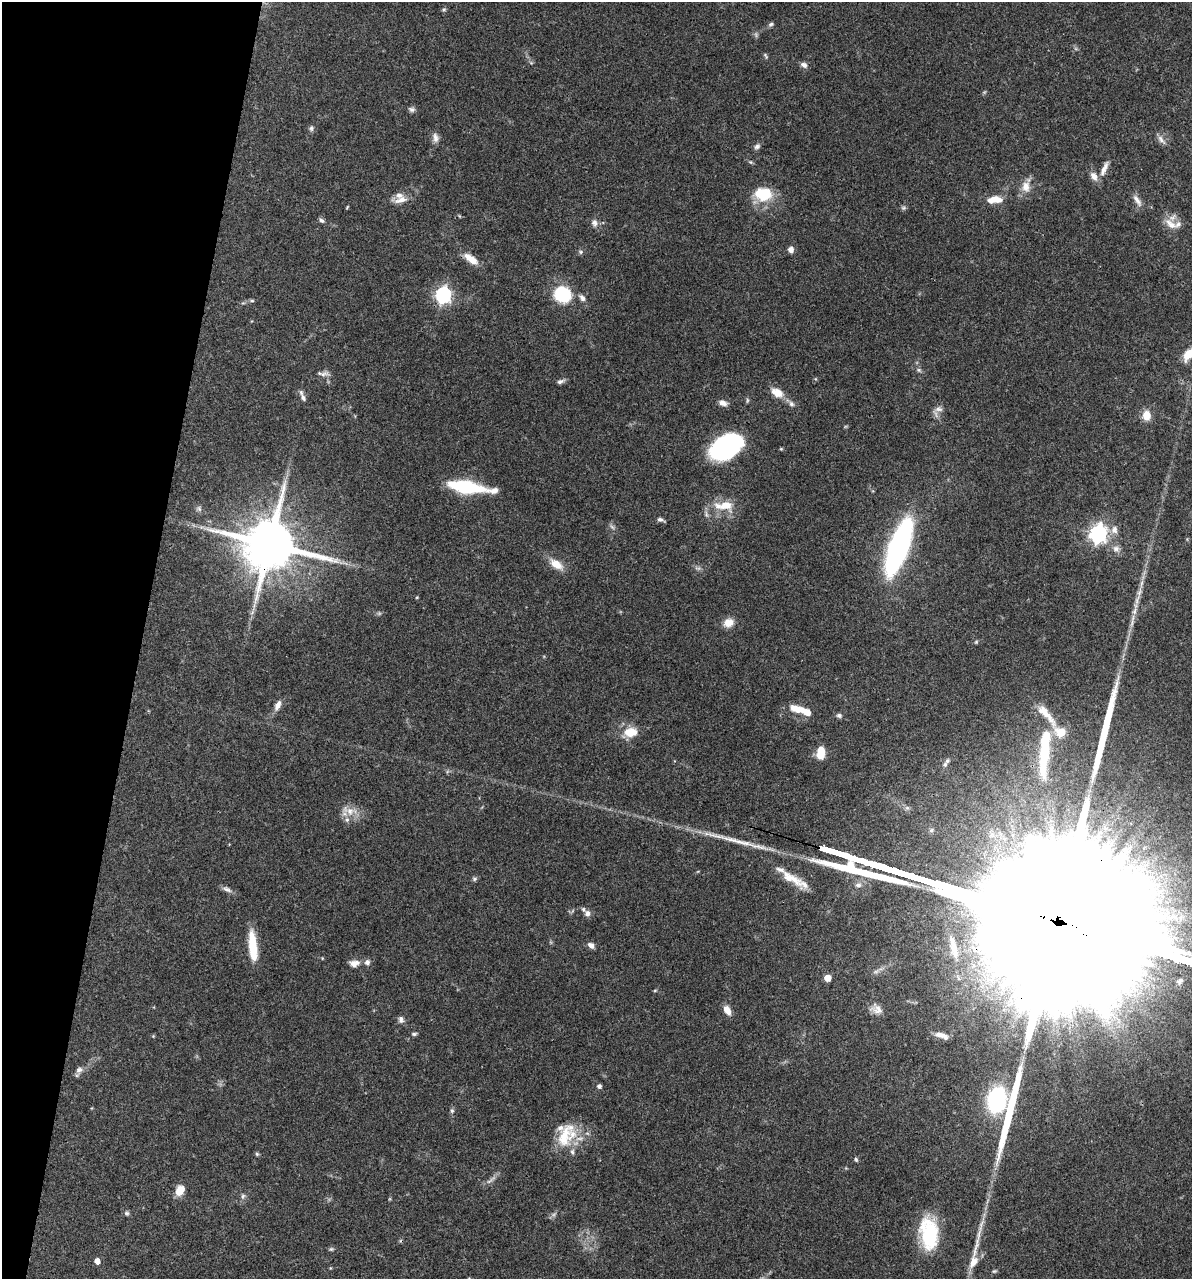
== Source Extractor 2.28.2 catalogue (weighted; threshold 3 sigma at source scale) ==
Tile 9 of 4 x 4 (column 1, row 3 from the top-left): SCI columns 248-1437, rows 1280-2556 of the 5129 x 5114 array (HDU 1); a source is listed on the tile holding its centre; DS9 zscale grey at full resolution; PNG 1194 x 1281 px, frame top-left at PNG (2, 2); no overlay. Shown black and unused: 12% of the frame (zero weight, under 3 of 4 exposures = <1% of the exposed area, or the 3 px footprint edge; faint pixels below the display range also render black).
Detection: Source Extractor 2.28.2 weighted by HDU 2 'WHT'; one run over the whole footprint, this tile lists its part. Background 0.0744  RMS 0.0033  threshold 0.0147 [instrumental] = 3 sigma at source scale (4.5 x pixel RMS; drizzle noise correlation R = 1.50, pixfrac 1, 0.05/0.05 arcsec/px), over >= 5 px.
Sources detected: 127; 9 too faint to see at this stretch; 4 long thin detections or spike segments (spike, bleed or trail) — not listed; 14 inside a brighter listed object's ellipse — not listed separately; the other 100 listed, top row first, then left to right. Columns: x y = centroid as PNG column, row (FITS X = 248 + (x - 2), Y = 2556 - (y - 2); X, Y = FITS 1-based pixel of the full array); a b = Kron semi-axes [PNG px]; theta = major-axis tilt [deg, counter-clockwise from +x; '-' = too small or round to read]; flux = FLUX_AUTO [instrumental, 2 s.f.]
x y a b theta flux
444 10 6 5 - 0.56
771 24 7 5 21 0.73
766 56 8 4 -62 0.55
531 63 6 4 -2 0.47
804 65 9 6 -28 1.3
412 109 9 6 -13 1
311 128 8 6 90 0.8
435 138 13 8 -80 1.8
1161 140 15 6 -50 1.7
757 147 9 7 41 1
750 162 5 5 - 0.5
1104 168 24 7 66 2.6
1094 176 12 8 -57 2.3
1026 187 17 13 -87 3.9
763 194 21 16 -1 11
995 199 16 9 -4 4.4
401 200 19 8 13 3.1
1137 200 18 7 -58 2.1
347 207 5 3 - 0.3
903 208 7 5 -19 0.65
459 216 5 3 - 0.28
321 220 8 5 -34 0.84
594 223 11 9 -78 1.7
1171 224 19 10 -37 3.4
791 249 8 7 - 1.4
580 252 7 6 - 0.67
471 259 17 7 -35 4.8
562 294 14 12 -41 23
443 295 7 6 - 96
582 298 11 7 -52 1.4
252 301 8 4 7 0.61
1188 354 17 9 56 5.6
919 370 8 5 -27 0.76
323 374 17 7 3 1.7
560 381 10 5 22 1.1
777 393 17 10 -29 4.6
303 398 13 6 -58 1.5
723 403 12 7 -18 1.8
791 404 9 7 -59 1.2
939 409 14 8 15 1.8
1146 415 10 8 -90 4.4
726 447 28 18 31 56
466 487 33 10 -9 25
724 506 28 13 -3 7.8
199 509 8 7 - 1
660 520 9 4 -19 0.91
1114 530 12 9 85 2.2
1098 534 7 7 - 140
269 544 17 15 -13 2400
898 547 41 13 70 100
1116 549 10 9 - 1.9
556 564 17 9 -34 4.9
1139 592 17 7 73 2.5
1134 611 16 6 68 2.5
728 623 13 11 26 3.4
976 642 5 5 - 0.46
278 705 15 7 65 2.2
798 709 19 8 -15 4.9
839 715 7 6 - 0.82
630 732 19 12 13 5.9
1061 732 6 5 - 13
821 752 12 7 87 6.7
1044 752 65 12 85 23
945 764 9 7 65 1.3
348 811 28 11 -10 4.7
791 878 37 10 -33 6.6
474 879 7 5 15 0.64
858 885 9 7 8 1.6
227 889 14 6 -25 1.5
587 913 9 8 - 1.7
591 945 9 6 -35 1.6
253 946 31 8 -85 12
954 948 44 12 -76 13
322 958 5 4 - 0.28
367 962 7 7 - 1.4
354 963 12 9 4 2.4
828 978 5 5 - 6
655 990 5 3 - 0.34
876 1009 15 11 -23 2.6
727 1010 13 7 -62 2.6
1004 1010 7 4 -18 0.91
401 1019 9 7 -82 1.2
414 1034 7 4 1 0.65
941 1035 17 6 -18 2.6
79 1070 10 8 39 1.7
599 1086 5 5 - 1.1
997 1100 20 14 78 40
452 1111 7 5 -90 0.71
565 1135 38 19 69 11
257 1154 5 5 - 0.52
856 1159 7 4 -51 0.52
491 1180 20 5 39 1.6
180 1190 11 8 62 4.7
243 1196 9 6 82 1
127 1213 7 6 - 0.71
929 1233 34 18 -86 24
331 1249 7 5 1 0.57
97 1261 5 4 - 2.6
973 1262 16 10 63 3.8
994 1271 7 5 16 0.5
Overlapping masked pixels (flux is a lower limit): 2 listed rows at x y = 269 544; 954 948
Isophote crosses this tile's border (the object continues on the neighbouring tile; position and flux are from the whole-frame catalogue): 1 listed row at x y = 1188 354